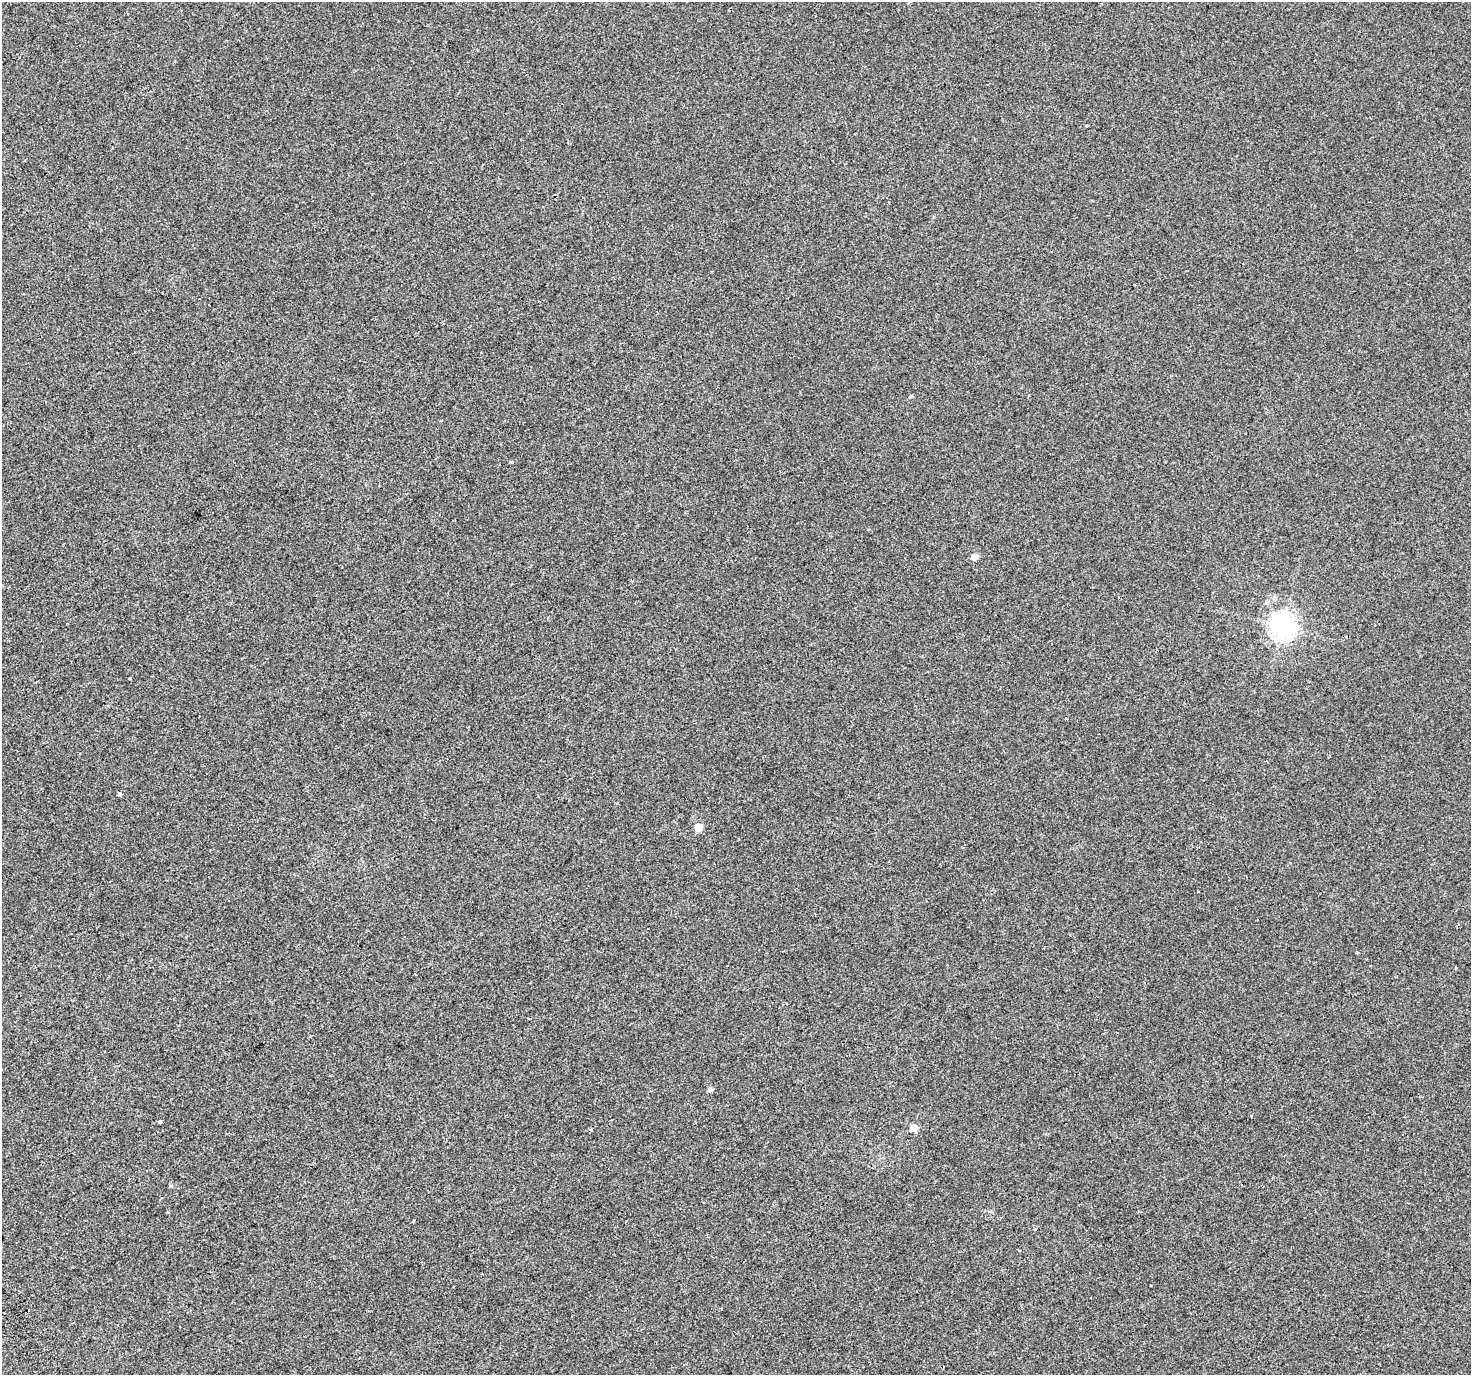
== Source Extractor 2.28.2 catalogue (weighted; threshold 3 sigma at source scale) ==
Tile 7 of 4 x 4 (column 3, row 2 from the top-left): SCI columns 2995-4463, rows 2956-4328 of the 5983 x 5851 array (HDU 1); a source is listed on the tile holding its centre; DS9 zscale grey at full resolution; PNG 1473 x 1377 px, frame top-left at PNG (2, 2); no overlay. Shown black and unused: <1% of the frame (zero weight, under 2 of 3 exposures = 3% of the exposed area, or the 3 px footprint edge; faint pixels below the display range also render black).
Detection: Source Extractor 2.28.2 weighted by HDU 2 'WHT'; one run over the whole footprint, this tile lists its part. Background 0.00334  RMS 0.0036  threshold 0.016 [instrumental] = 3 sigma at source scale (4.5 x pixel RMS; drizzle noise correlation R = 1.50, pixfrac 1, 0.0396/0.0396 arcsec/px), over >= 5 px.
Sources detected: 16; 1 cosmic-ray / hot-pixel residue — not listed; the other 15 listed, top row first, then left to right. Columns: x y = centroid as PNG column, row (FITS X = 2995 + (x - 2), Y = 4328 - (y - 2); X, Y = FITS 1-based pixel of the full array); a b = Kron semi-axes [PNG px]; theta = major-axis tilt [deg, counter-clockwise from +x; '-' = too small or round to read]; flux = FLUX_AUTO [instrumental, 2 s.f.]
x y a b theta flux
911 396 4 4 - 0.46
512 462 4 3 - 0.47
975 557 5 5 - 4
1282 626 8 8 - 310
130 678 3 3 - 0.51
1066 718 3 3 - 0.44
120 794 4 4 - 1.8
698 827 5 5 - 6.3
1198 892 3 3 - 0.96
710 1090 6 5 - 1
160 1122 4 3 - 3.2
914 1128 5 5 - 4.1
171 1186 5 4 - 0.55
414 1221 3 3 - 4.5
1151 1285 3 3 - 1.3
Unlisted compact peaks at least as high as the median listed source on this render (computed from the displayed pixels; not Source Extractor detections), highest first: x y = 1086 126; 1357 952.